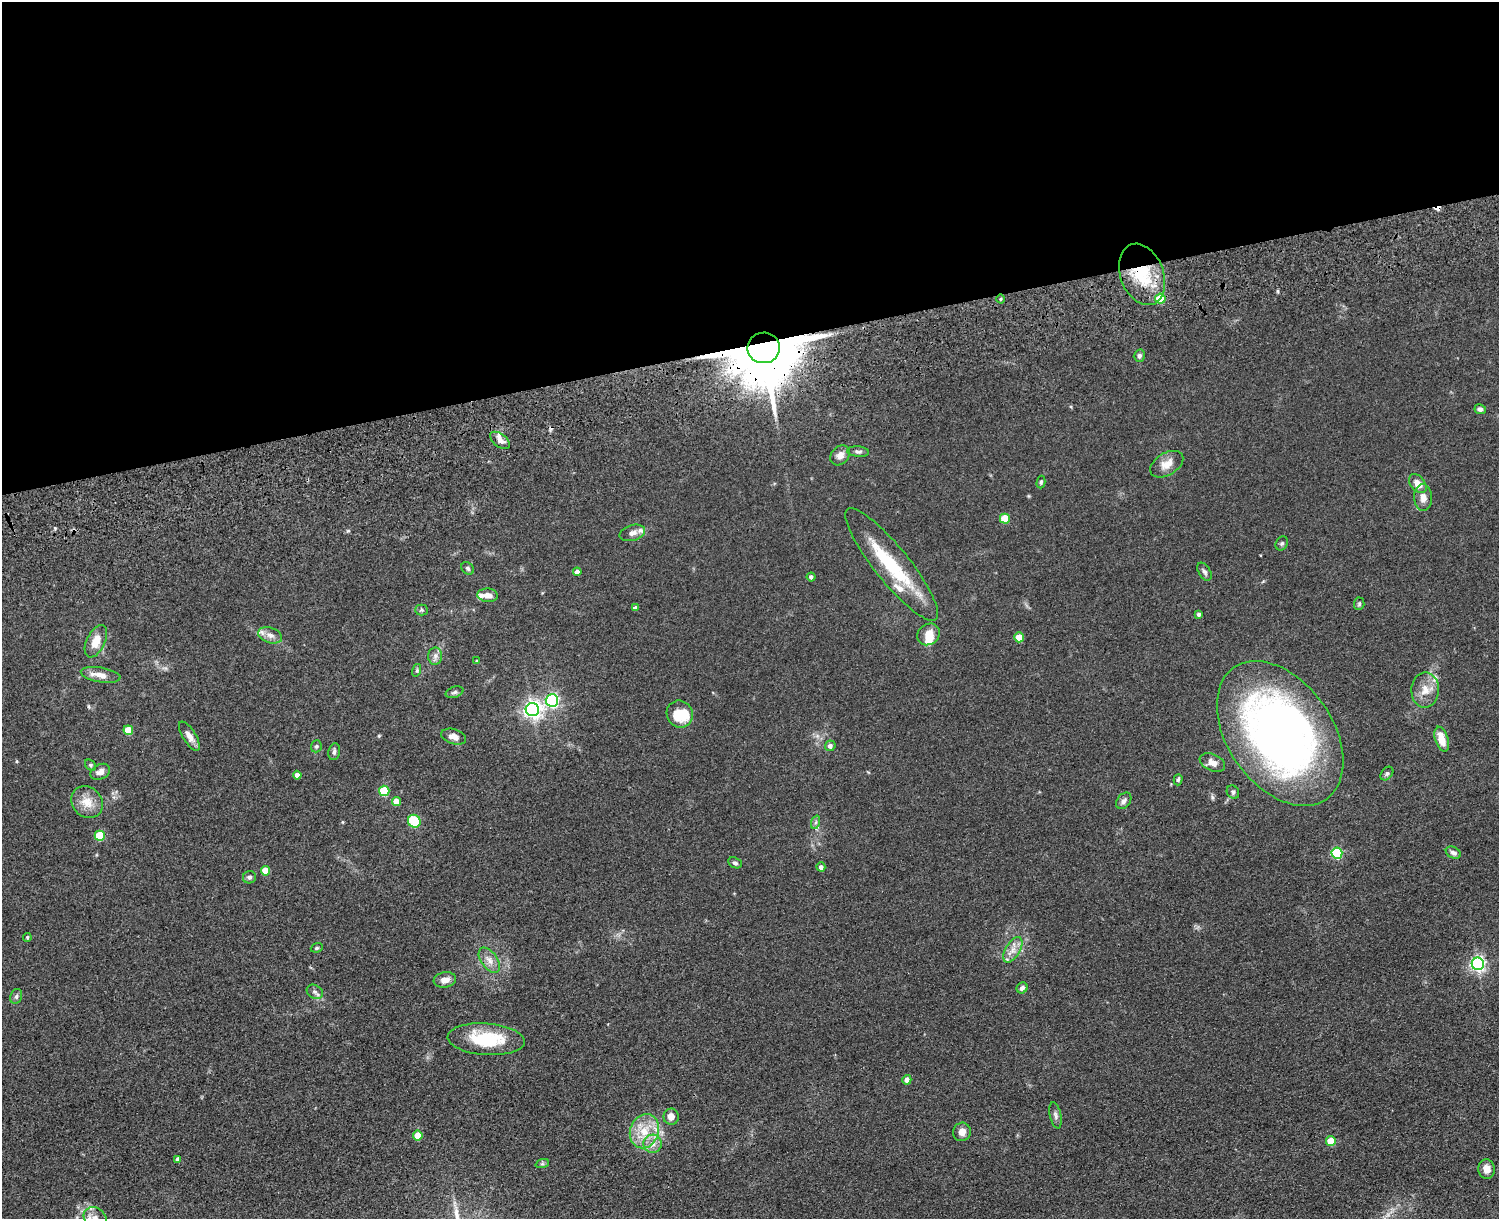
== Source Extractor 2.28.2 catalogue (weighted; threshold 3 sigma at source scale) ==
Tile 2 of 3 x 4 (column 2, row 1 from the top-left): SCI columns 1770-3266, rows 3811-5027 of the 5149 x 5188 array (HDU 1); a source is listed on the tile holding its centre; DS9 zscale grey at full resolution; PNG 1501 x 1221 px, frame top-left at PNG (2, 2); each listed source drawn as its Kron ellipse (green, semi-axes under 4 px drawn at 4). Shown black and unused: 28% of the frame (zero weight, under 3 of 5 exposures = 11% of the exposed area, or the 3 px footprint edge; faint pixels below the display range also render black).
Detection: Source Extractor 2.28.2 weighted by HDU 2 'WHT'; one run over the whole footprint, this tile lists its part. Background 0.0747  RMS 0.0081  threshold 0.0365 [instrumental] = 3 sigma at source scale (4.5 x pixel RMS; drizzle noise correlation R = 1.50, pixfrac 1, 0.05/0.05 arcsec/px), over >= 5 px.
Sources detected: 98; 2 inside a brighter object's white glare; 1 cosmic-ray / hot-pixel residue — neither listed nor drawn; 6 inside a brighter listed object's ellipse — not listed separately; the other 89 listed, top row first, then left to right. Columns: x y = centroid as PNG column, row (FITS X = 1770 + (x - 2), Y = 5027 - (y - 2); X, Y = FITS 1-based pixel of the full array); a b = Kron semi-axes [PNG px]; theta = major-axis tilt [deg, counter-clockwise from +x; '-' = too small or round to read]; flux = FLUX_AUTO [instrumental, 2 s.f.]
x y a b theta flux
1142 274 32 21 -70 37
1001 299 4 3 - 0.76
1160 299 5 5 - 23
764 348 16 15 - 8600
1139 356 6 5 - 2.3
1480 409 6 5 - 2.4
500 440 11 6 -37 4
858 452 11 5 -5 2
840 455 11 8 50 4.8
1167 464 18 11 31 8.2
1041 482 6 4 75 1.2
1418 484 11 7 -51 7.3
1423 498 13 9 -86 5
1005 519 5 5 - 20
632 533 13 8 17 4.4
1282 543 7 6 - 1.4
892 565 71 17 -51 50
468 568 7 5 -47 1.5
577 572 4 4 - 3.3
1204 572 10 5 -58 2.3
811 577 4 4 - 2.1
488 595 10 7 -5 5.4
1359 604 6 5 - 1.3
635 608 4 4 - 2.5
422 610 6 5 - 1.2
1199 614 4 4 - 1.6
929 634 12 10 37 8.6
270 635 12 7 -18 4.6
1019 637 5 5 - 10
96 641 17 9 64 11
435 656 8 7 - 2.9
476 661 4 3 - 0.65
417 670 6 4 72 1.1
101 675 20 7 -10 6.9
1425 690 17 14 89 10
454 692 9 5 18 1.7
552 700 6 6 - 150
532 710 6 6 - 300
680 714 14 13 - 19
128 730 5 5 - 19
1280 733 80 52 -55 410
189 736 17 6 -58 5.3
454 737 13 7 -18 4.7
1442 739 13 6 -73 12
316 746 6 5 - 1.4
830 746 5 5 - 2.9
334 752 8 6 80 2.3
1212 763 13 8 -24 5
91 765 6 4 -42 1.2
100 772 10 7 26 3.9
1387 774 7 5 49 1.6
297 775 4 4 - 3.4
1178 780 5 4 - 1.2
384 791 5 5 - 31
1233 792 7 6 - 1.6
396 801 4 4 - 8.3
1124 801 9 6 52 2.6
87 802 17 14 -47 11
414 821 7 6 - 24
816 822 7 4 71 1.5
100 836 5 5 - 26
1337 853 5 5 - 66
1453 853 8 5 -25 2.4
735 863 7 5 -24 1.7
821 867 4 4 - 2.6
265 871 5 4 - 13
249 877 6 6 - 2.1
27 937 4 3 - 0.97
317 948 6 4 21 0.99
1013 950 14 7 59 5.8
489 960 14 8 -54 5.4
1478 964 6 6 - 190
445 980 11 7 9 6
1022 988 6 5 - 2.6
315 992 8 6 -31 2.3
16 996 8 5 68 1.7
486 1039 38 16 -4 39
907 1080 4 4 - 3.5
1055 1115 13 5 -77 2.4
671 1117 8 7 - 5.2
644 1131 17 14 70 17
962 1132 9 9 - 5.2
418 1135 5 4 - 14
1331 1141 5 4 - 19
653 1144 9 9 - 5.2
178 1159 4 4 - 2.6
542 1164 7 4 18 1.2
1487 1169 10 8 -87 5.8
95 1218 12 10 -39 6.2
Overlapping masked pixels (flux is a lower limit): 2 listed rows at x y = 1142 274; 764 348
Isophote crosses this tile's border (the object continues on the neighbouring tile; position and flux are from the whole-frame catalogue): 1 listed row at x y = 95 1218